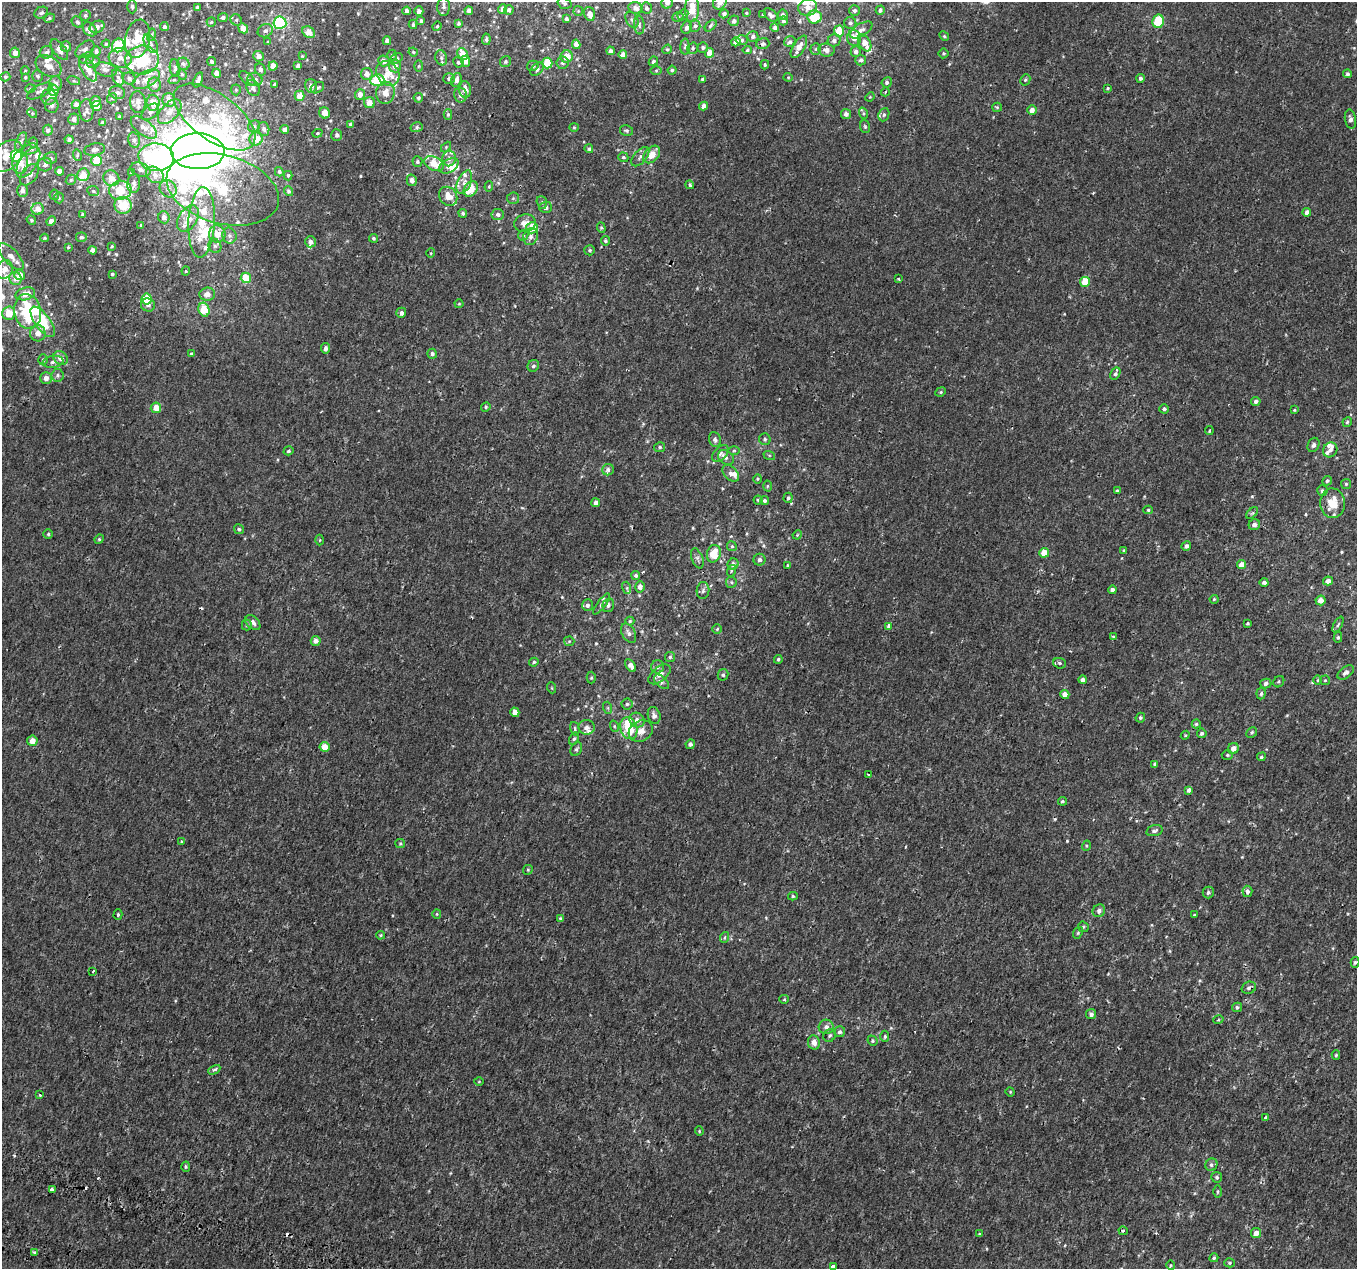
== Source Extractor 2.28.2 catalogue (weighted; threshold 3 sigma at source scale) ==
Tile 7 of 4 x 4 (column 3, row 2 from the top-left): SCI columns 2769-4123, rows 2839-4105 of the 5544 x 5737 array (HDU 1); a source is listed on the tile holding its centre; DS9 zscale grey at full resolution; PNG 1359 x 1271 px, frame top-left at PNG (2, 2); each listed source drawn as its Kron ellipse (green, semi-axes under 4 px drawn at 4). Shown black and unused: <1% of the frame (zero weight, under 2 of 3 exposures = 5% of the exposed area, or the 3 px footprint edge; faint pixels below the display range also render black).
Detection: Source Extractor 2.28.2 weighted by HDU 2 'WHT'; one run over the whole footprint, this tile lists its part. Background 5.62e-04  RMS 0.0017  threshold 0.00757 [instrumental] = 3 sigma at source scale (4.5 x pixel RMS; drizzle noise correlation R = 1.50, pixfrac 1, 0.0396/0.0396 arcsec/px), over >= 5 px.
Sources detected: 597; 8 inside a brighter object's white glare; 5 cosmic-ray / hot-pixel residue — neither listed nor drawn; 59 inside a brighter listed object's ellipse — not listed separately; of the other 525, all 500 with FLUX_AUTO >= 0.149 (the completeness limit of this list) listed and drawn (25 fainter detections not listed), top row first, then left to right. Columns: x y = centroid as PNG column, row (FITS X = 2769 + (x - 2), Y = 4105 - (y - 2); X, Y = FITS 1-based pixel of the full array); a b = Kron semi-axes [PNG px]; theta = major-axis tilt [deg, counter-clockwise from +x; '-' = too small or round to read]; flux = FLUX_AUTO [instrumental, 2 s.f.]
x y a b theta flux
720 2 8 6 54 1.1
564 3 7 5 -18 0.33
667 3 6 5 - 0.59
132 7 7 4 -89 0.31
197 7 4 3 - 0.21
443 7 9 6 89 0.44
808 7 9 8 - 1.2
636 8 7 5 -19 0.72
646 8 6 5 - 0.4
502 9 5 4 - 0.65
692 9 13 7 88 3.4
509 10 4 4 - 0.53
854 10 5 5 - 0.35
880 10 4 4 - 0.39
407 11 4 4 - 0.64
419 11 5 4 - 0.53
469 11 4 4 - 0.81
578 11 5 5 - 0.19
41 13 7 5 25 0.38
746 13 4 3 - 0.17
590 14 7 5 -70 1
724 14 5 4 - 0.42
85 15 5 5 - 0.25
683 15 6 5 - 0.28
763 15 3 3 - 0.16
771 15 8 5 -44 0.65
783 15 5 5 - 0.46
223 17 5 4 - 0.4
678 17 5 4 - 0.26
814 17 7 6 - 5
49 18 5 4 - 0.22
566 19 3 3 - 0.32
236 20 6 5 - 0.34
632 20 8 5 -60 0.47
421 21 3 3 - 0.29
734 21 5 5 - 0.45
783 21 4 4 - 0.34
1158 21 7 5 77 6.7
77 22 6 5 - 0.36
211 22 5 4 - 0.22
280 23 6 6 - 15
458 23 4 3 - 0.29
850 23 6 6 - 0.44
413 24 4 3 - 0.25
639 25 9 5 -85 0.43
437 26 5 4 - 0.21
695 26 6 5 - 0.38
711 26 7 4 46 0.31
97 27 8 5 24 0.88
164 27 4 4 - 0.42
687 27 6 5 - 0.46
775 27 4 4 - 0.33
243 28 5 4 - 1.8
90 29 8 6 -46 1.1
861 30 12 6 31 0.83
265 31 8 6 25 0.45
839 31 5 5 - 3.5
309 32 7 5 -37 1.8
151 35 6 4 76 0.26
753 36 5 5 - 0.5
944 36 5 4 - 0.2
854 38 8 7 - 1.2
137 39 19 12 79 3.3
486 39 6 4 88 0.33
742 40 6 5 - 0.32
834 40 6 6 - 0.54
387 41 4 4 - 0.57
268 42 3 3 - 0.2
736 42 5 4 - 1.3
790 42 6 5 - 0.4
865 43 9 5 -63 1.4
106 44 4 3 - 0.17
151 44 10 6 -62 0.54
576 44 4 4 - 1.1
763 44 6 5 - 0.45
118 45 7 6 - 5.2
66 47 5 5 - 0.55
685 47 8 4 90 0.32
703 47 5 5 - 0.3
799 47 12 6 59 1.4
693 48 6 5 - 0.26
85 49 11 7 40 0.61
667 49 5 4 - 0.18
816 49 5 5 - 0.26
59 50 12 6 -53 1.3
747 50 4 4 - 0.23
826 50 8 6 -9 0.85
96 51 5 4 - 0.45
610 51 4 4 - 0.55
856 51 5 5 - 0.54
46 52 7 6 - 0.43
413 52 5 4 - 0.17
15 53 5 5 - 0.93
710 53 5 4 - 1.9
944 53 5 5 - 0.22
463 54 6 5 - 2.1
623 54 4 4 - 0.94
392 55 5 4 - 0.24
259 56 5 5 - 0.86
302 56 4 3 - 0.17
567 56 6 6 - 2
87 58 7 5 18 0.39
120 58 11 9 -16 1.3
397 58 6 5 - 0.31
441 58 8 6 -70 0.43
142 60 17 14 4 9.1
861 60 5 5 - 0.47
212 61 5 3 - 0.26
384 61 6 5 - 0.78
466 61 5 4 - 1.3
653 61 5 3 - 0.26
93 62 7 6 - 0.67
458 62 5 5 - 0.29
505 62 6 5 - 0.37
547 63 5 5 - 5
562 63 6 6 - 0.39
183 64 6 6 - 0.36
765 65 4 3 - 0.19
48 66 14 9 -32 1.3
273 66 4 4 - 1.3
298 66 4 3 - 0.49
395 66 6 6 - 0.96
419 66 5 3 - 0.17
533 66 6 5 - 0.32
175 68 9 5 -82 0.38
88 69 14 6 -60 1.6
537 69 8 5 46 0.41
105 70 11 7 -13 0.67
260 70 6 5 - 0.45
656 70 6 4 0 0.22
672 70 4 4 - 0.23
25 71 4 4 - 0.17
217 73 4 4 - 1.1
388 73 13 10 -53 2.7
182 74 5 4 - 0.24
367 74 6 6 - 0.98
1347 74 4 4 - 0.32
38 76 6 5 - 0.34
5 77 5 4 - 0.25
25 77 4 3 - 0.19
118 77 8 5 -67 0.46
788 77 4 4 - 0.15
129 78 6 5 - 0.51
1140 78 4 4 - 0.42
146 79 15 7 27 1.3
247 79 10 5 -40 0.39
449 79 6 5 - 0.39
174 80 6 3 18 0.16
198 80 8 4 70 0.55
255 80 7 6 - 0.58
377 80 7 6 - 6.8
456 80 7 5 69 0.67
703 80 3 3 - 0.31
1025 80 6 5 - 0.28
74 81 6 4 -18 0.21
887 82 5 5 - 0.34
56 83 7 6 - 0.6
275 84 3 3 - 0.28
154 85 7 6 - 0.79
311 86 7 6 - 0.79
253 88 8 6 -58 0.63
317 88 7 5 30 0.39
1108 88 4 3 - 0.17
30 89 5 3 - 0.15
465 89 8 6 -84 1
53 90 6 5 - 2.1
236 90 5 5 - 0.21
40 91 14 6 27 0.59
885 92 4 3 - 0.16
117 93 8 6 -17 0.56
385 93 11 9 82 1.4
360 94 5 5 - 1
460 95 7 6 - 0.55
299 96 5 5 - 1.8
49 97 8 7 - 0.64
870 97 5 4 - 0.16
112 98 5 4 - 0.25
418 98 5 4 - 0.26
169 100 7 6 - 1.2
95 101 6 5 - 1
138 102 11 8 -88 0.89
153 103 8 6 -87 2.4
369 103 5 5 - 1.3
76 104 4 4 - 0.79
52 105 7 7 - 0.46
96 106 5 5 - 1
704 106 4 4 - 0.81
997 107 5 4 - 0.2
86 110 11 7 -89 0.68
1032 110 5 4 - 0.94
150 112 10 6 41 0.48
170 112 15 8 47 1.4
32 113 5 4 - 0.21
325 113 6 5 - 1.4
863 113 6 4 -72 0.24
448 114 5 4 - 0.22
846 114 5 5 - 0.7
884 115 7 5 67 0.36
119 116 3 3 - 0.16
215 117 47 23 -36 13
74 119 6 5 - 0.56
1350 119 10 5 -80 0.58
103 123 4 4 - 0.48
350 124 4 4 - 0.21
254 126 6 5 - 0.33
144 127 15 7 -39 1.3
417 127 6 5 - 0.32
574 127 4 4 - 0.17
865 127 6 5 - 0.25
264 129 7 5 -74 0.45
48 130 5 5 - 0.4
285 130 4 4 - 0.75
626 130 6 5 - 0.29
317 133 5 4 - 0.21
337 135 6 5 - 0.37
256 139 6 6 - 2.2
69 140 4 4 - 0.38
134 140 8 5 -79 0.48
21 141 9 5 66 0.47
33 143 5 4 - 0.23
446 147 6 4 47 0.2
30 149 8 5 18 0.37
589 149 4 4 - 0.29
95 150 10 6 10 0.66
198 151 27 18 -1 180
652 154 10 7 48 2
77 155 6 4 -74 0.19
6 156 19 13 42 2.9
16 156 6 5 - 7.3
156 157 18 13 -5 23
623 157 5 4 - 0.28
640 157 11 6 48 0.72
51 158 6 6 - 0.39
449 158 8 6 76 0.6
97 161 5 5 - 4.7
417 161 5 5 - 0.27
28 162 17 8 56 2
20 163 11 8 89 2.2
434 164 10 6 -26 2.8
45 165 7 7 - 0.61
449 166 10 6 30 1.4
140 170 10 6 -20 0.62
59 171 4 4 - 1.1
279 172 5 4 - 0.26
132 173 3 3 - 0.32
29 175 12 7 54 1.2
83 175 6 6 - 2.1
155 175 10 7 -38 0.95
288 176 5 4 - 0.2
111 178 8 7 - 1.2
71 180 5 4 - 0.26
412 180 6 5 - 0.7
464 182 12 6 66 0.92
134 184 9 6 85 0.55
690 185 4 4 - 0.26
489 187 5 4 - 0.2
168 189 9 8 - 0.83
223 189 58 34 -15 15
471 189 8 6 55 2.9
120 190 11 9 9 3.3
22 191 6 5 - 0.78
93 191 6 4 -23 0.26
288 191 5 4 - 0.31
54 195 5 5 - 0.22
448 196 10 8 -50 1.7
59 198 5 5 - 0.21
513 198 6 6 - 0.36
542 202 6 5 - 0.31
123 205 8 8 - 3.8
546 207 6 5 - 0.56
38 209 6 6 - 1.4
1307 212 4 4 - 0.66
463 213 4 4 - 0.34
498 214 6 5 - 0.52
82 215 4 4 - 0.26
164 217 6 5 - 0.78
188 218 14 9 58 2.2
31 220 5 4 - 0.2
51 221 5 4 - 0.76
202 222 35 13 87 5.5
525 223 11 8 12 1.4
141 225 3 3 - 0.18
532 228 6 5 - 3.3
601 228 5 4 - 0.22
217 234 8 8 - 1.8
523 235 6 4 43 0.26
229 236 8 7 - 0.57
81 237 5 4 - 0.3
531 237 8 7 - 0.71
45 238 4 3 - 0.16
373 238 4 4 - 0.27
605 241 5 4 - 0.27
310 242 5 5 - 0.61
112 246 4 3 - 0.17
215 246 7 6 - 0.43
68 247 4 3 - 0.18
93 250 4 4 - 0.91
590 250 5 5 - 0.28
431 253 4 4 - 0.16
11 257 17 7 -47 1.1
5 269 9 8 - 1.4
186 271 4 4 - 0.16
112 274 3 3 - 0.29
20 275 5 5 - 1.5
246 278 5 5 - 3.7
15 279 6 6 - 1
898 279 3 3 - 0.17
1085 282 5 5 - 3.1
25 294 10 6 16 2.1
207 294 8 6 7 0.9
147 299 5 5 - 3.7
459 304 4 4 - 0.18
148 305 7 6 - 0.56
204 310 7 5 -75 3.7
28 311 17 13 -79 5.2
9 313 7 6 - 2.4
401 313 5 5 - 0.54
43 322 18 7 -54 6.9
38 333 8 7 - 1.3
325 348 5 4 - 0.6
191 354 4 3 - 0.15
432 354 5 5 - 0.51
61 358 8 6 -40 1.1
43 360 5 4 - 0.25
53 362 10 6 9 0.57
533 366 6 5 - 0.38
1115 374 7 4 61 0.37
58 375 6 6 - 0.41
46 378 6 6 - 0.82
941 392 5 4 - 0.23
1256 401 5 4 - 0.55
486 407 5 4 - 0.21
156 408 5 5 - 1.8
1164 409 4 4 - 0.4
1294 410 4 4 - 0.15
1347 422 5 4 - 0.21
1209 431 4 3 - 0.19
765 439 6 5 - 0.3
715 440 8 6 -69 0.47
1314 445 7 5 67 0.55
660 447 5 5 - 0.26
1330 450 8 7 - 0.58
289 451 5 4 - 0.27
734 451 6 4 1 0.23
720 453 10 6 45 0.59
769 455 6 4 -18 0.19
726 458 8 6 -38 0.59
608 470 6 5 - 0.47
731 473 10 6 -46 0.66
758 479 5 3 - 0.17
1327 481 5 4 - 0.26
1346 484 5 5 - 0.24
767 486 5 3 - 0.16
1117 491 3 3 - 0.31
1322 491 5 5 - 0.33
788 498 5 4 - 0.28
758 500 4 4 - 0.21
765 501 4 4 - 0.38
596 503 4 4 - 0.78
1333 503 15 12 -86 2.9
1148 510 5 4 - 0.23
1252 513 7 4 44 0.24
1254 525 6 5 - 0.76
239 529 5 5 - 0.3
48 534 5 5 - 0.23
797 535 5 3 - 0.16
99 539 5 4 - 0.19
320 540 5 3 - 0.16
732 546 5 4 - 0.21
1186 546 5 4 - 0.5
1124 550 4 3 - 0.16
1044 553 5 5 - 2.3
714 554 9 7 75 3.4
697 558 10 5 -69 0.5
759 560 6 6 - 0.45
733 564 6 5 - 0.7
1241 564 5 4 - 1.4
788 566 3 3 - 0.21
731 571 6 3 73 0.2
636 575 4 4 - 0.3
1328 581 5 4 - 1
731 582 6 5 - 0.28
1264 582 4 4 - 0.48
640 587 5 5 - 0.87
627 588 6 4 -73 0.25
1112 590 4 4 - 0.61
703 591 8 6 85 0.48
1214 599 4 4 - 0.19
1321 600 5 5 - 1.4
602 604 12 4 52 0.42
587 605 6 5 - 0.44
608 605 7 5 75 0.44
630 621 4 4 - 0.2
253 622 9 6 -45 0.63
1248 623 3 3 - 0.2
247 625 5 5 - 0.24
1338 625 8 3 62 0.26
888 626 4 3 - 0.72
717 629 5 4 - 0.22
629 633 10 6 -61 0.64
1113 636 4 3 - 0.2
1338 637 5 4 - 0.22
316 641 5 5 - 0.88
569 641 5 5 - 0.19
670 657 5 5 - 0.24
778 659 4 4 - 0.27
534 662 4 4 - 0.23
1060 663 6 5 - 0.3
631 665 7 4 -59 0.93
657 667 7 6 - 0.51
1346 672 9 5 36 0.61
659 674 13 7 39 1.1
723 675 6 5 - 0.34
591 678 6 4 89 0.23
1083 680 4 4 - 0.71
1318 680 5 3 - 0.16
1325 680 5 5 - 0.2
662 682 9 5 -43 0.42
1279 682 6 5 - 0.23
1266 683 5 5 - 0.45
552 688 5 3 - 0.16
1065 694 4 4 - 1.1
1261 694 6 4 83 0.35
627 704 5 5 - 0.3
608 708 6 4 -72 0.24
515 712 5 4 - 1.7
654 715 8 6 -74 0.69
1140 718 5 4 - 0.24
637 720 8 7 - 0.88
1196 724 4 4 - 0.24
614 726 6 3 -72 0.2
586 727 8 7 - 0.76
629 728 11 8 -72 4.7
575 729 7 4 -76 0.26
641 731 12 10 27 1.4
1252 732 5 5 - 0.26
1202 733 5 4 - 0.33
1185 735 4 4 - 0.16
574 739 6 4 62 0.27
32 741 5 5 - 1.6
690 744 5 4 - 0.45
324 747 5 5 - 1.9
1233 748 6 5 - 1
576 749 7 5 62 0.35
1227 755 5 5 - 0.27
1261 757 4 4 - 0.25
1155 764 4 4 - 0.29
868 774 4 3 - 0.17
1189 790 4 3 - 0.54
1062 801 4 4 - 0.25
1154 831 8 5 16 0.41
181 841 4 3 - 0.27
400 843 5 4 - 0.18
1086 846 5 3 - 0.16
528 870 5 4 - 0.19
1247 891 6 5 - 0.64
1208 892 6 5 - 0.36
793 896 5 4 - 0.22
1099 911 7 6 - 0.61
118 914 5 4 - 0.32
437 914 5 4 - 0.19
1194 915 3 3 - 0.17
561 919 3 3 - 0.51
1083 927 5 5 - 0.22
1078 933 6 4 68 0.22
380 935 4 3 - 0.21
725 937 5 3 - 0.16
1355 962 5 4 - 0.3
93 971 3 2 - 0.25
1249 988 7 6 - 0.5
784 999 5 4 - 0.17
1237 1007 5 4 - 0.33
1091 1014 5 5 - 0.46
1218 1020 5 3 - 0.17
826 1027 7 7 - 0.77
840 1032 5 5 - 0.41
830 1035 7 6 - 0.33
885 1036 5 4 - 0.23
872 1041 5 4 - 0.23
814 1043 7 6 - 1
1336 1055 5 4 - 0.21
214 1070 6 4 27 0.36
479 1081 5 3 - 0.15
1010 1092 5 4 - 0.16
40 1095 3 3 - 0.27
1265 1117 4 3 - 0.22
699 1131 4 4 - 0.16
1211 1165 6 6 - 0.39
186 1167 5 4 - 0.22
1217 1177 5 5 - 0.35
52 1190 4 3 - 0.75
1218 1192 6 3 89 0.18
1123 1231 5 4 - 0.24
1256 1233 5 5 - 1.2
979 1234 4 3 - 0.2
35 1253 3 3 - 0.78
1214 1258 4 4 - 0.27
1229 1263 5 4 - 0.22
1170 1265 5 3 - 0.16
833 1267 4 3 - 2.8
Overlapping masked pixels (flux is a lower limit): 1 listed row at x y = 1249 988
Isophote crosses this tile's border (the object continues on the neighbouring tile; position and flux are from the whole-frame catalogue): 5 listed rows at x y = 720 2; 667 3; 692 9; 5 269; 833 1267
Unlisted compact peaks at least as high as the median listed source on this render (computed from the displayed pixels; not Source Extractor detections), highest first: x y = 1252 496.